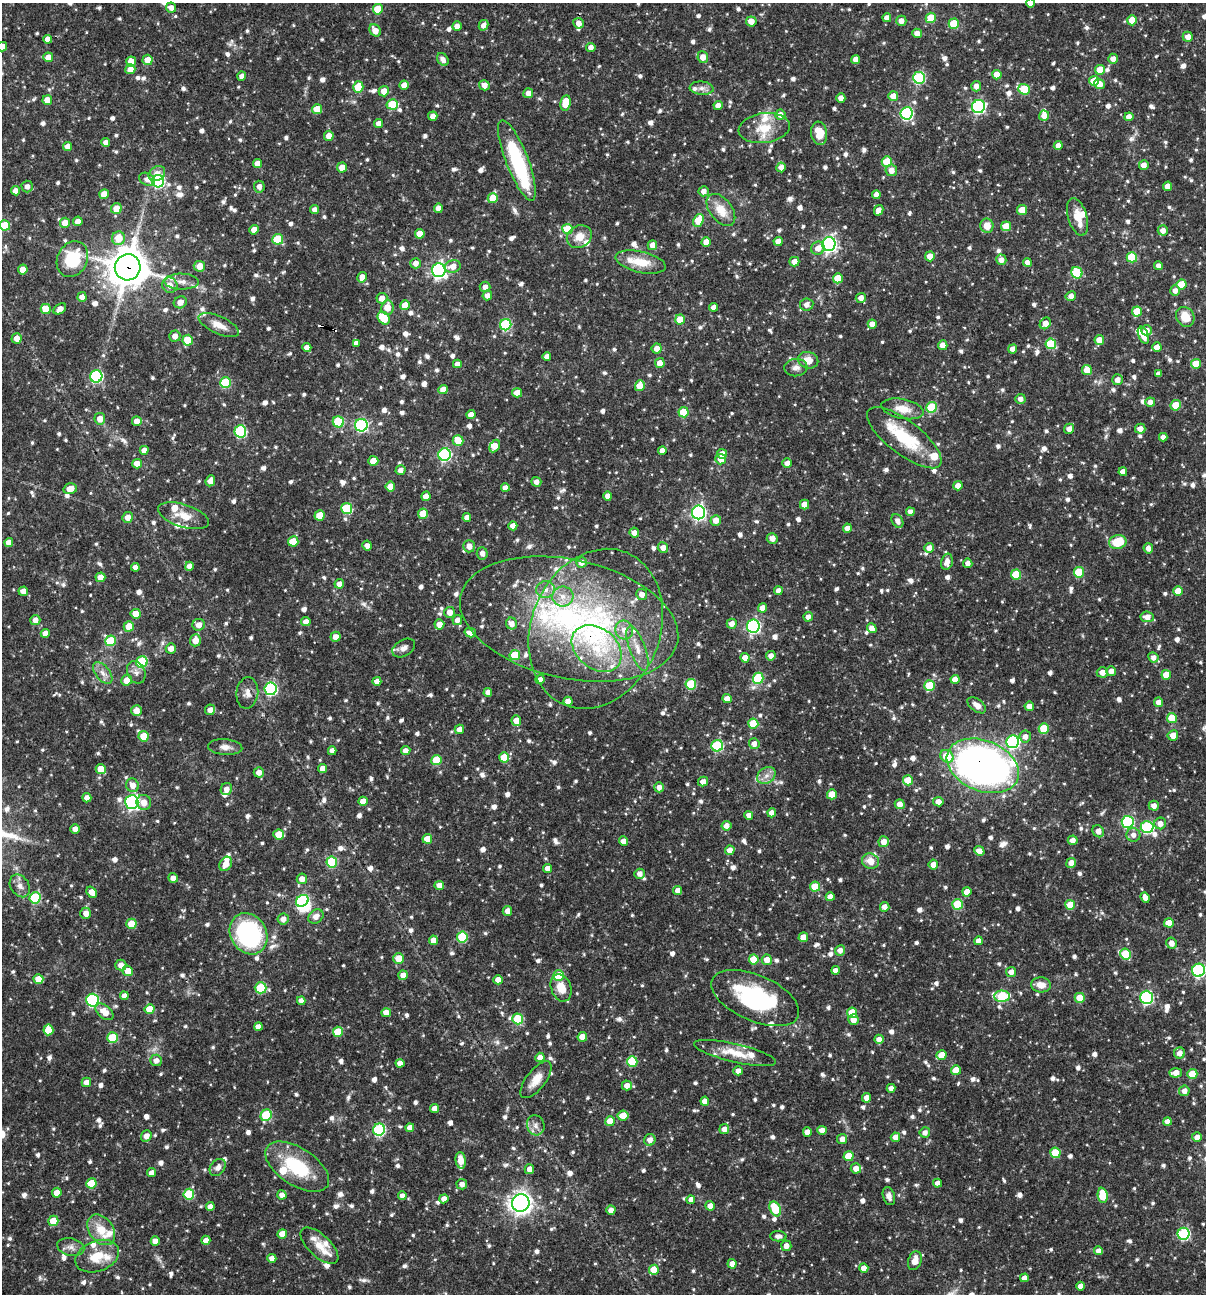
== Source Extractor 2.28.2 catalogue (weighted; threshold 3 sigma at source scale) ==
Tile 11 of 4 x 4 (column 3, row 3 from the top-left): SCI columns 2656-3859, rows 1293-2584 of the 5187 x 5168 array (HDU 1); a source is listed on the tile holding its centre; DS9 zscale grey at full resolution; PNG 1208 x 1296 px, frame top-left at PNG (2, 3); each listed source drawn as its Kron ellipse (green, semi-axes under 4 px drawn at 4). Shown black and unused: <1% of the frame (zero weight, under 3 of 4 exposures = <1% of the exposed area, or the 3 px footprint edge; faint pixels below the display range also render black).
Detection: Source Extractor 2.28.2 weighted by HDU 2 'WHT'; one run over the whole footprint, this tile lists its part. Background 0.064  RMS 0.0036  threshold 0.0161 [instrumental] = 3 sigma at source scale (4.5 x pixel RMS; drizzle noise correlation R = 1.50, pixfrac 1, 0.05/0.05 arcsec/px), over >= 5 px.
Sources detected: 1240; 3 inside a brighter object's white glare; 3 cosmic-ray / hot-pixel residue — neither listed nor drawn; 36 inside a brighter listed object's ellipse — not listed separately; of the other 1198, all 500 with FLUX_AUTO >= 1.8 (the completeness limit of this list) listed and drawn (698 fainter detections not listed), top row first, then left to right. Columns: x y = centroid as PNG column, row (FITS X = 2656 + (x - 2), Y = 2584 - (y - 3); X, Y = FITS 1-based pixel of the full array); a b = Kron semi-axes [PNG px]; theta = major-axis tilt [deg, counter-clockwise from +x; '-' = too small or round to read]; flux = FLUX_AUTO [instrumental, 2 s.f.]
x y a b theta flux
1030 3 4 4 - 2.2
171 7 5 5 - 2.1
378 9 5 5 - 9.1
887 18 4 4 - 2.3
931 18 5 5 - 9.6
1132 20 5 5 - 4.1
751 21 5 5 - 3.1
901 21 5 5 - 2.4
578 23 5 5 - 2.4
954 24 5 5 - 11
483 25 5 4 - 2.3
457 26 5 4 - 2.5
375 30 6 5 - 3.4
917 33 5 4 - 2.5
1188 37 5 5 - 2.9
48 39 4 4 - 2.5
2 47 5 4 - 3.5
591 47 4 4 - 2
48 57 5 5 - 3.3
703 57 6 5 - 3
443 59 7 5 -54 2
856 59 4 4 - 3
1113 59 5 5 - 2.2
147 60 5 5 - 3.8
131 62 5 5 - 5.7
130 69 5 5 - 3.6
1100 70 5 5 - 7.6
997 75 5 4 - 4.5
242 76 4 4 - 2.1
919 78 6 6 - 35
1094 81 5 5 - 5.1
1099 84 5 5 - 4.4
404 85 4 4 - 2.7
484 85 5 5 - 2.6
976 86 5 5 - 2.2
358 87 5 5 - 9.4
702 88 12 6 -5 2
1024 89 6 5 - 12
384 91 5 5 - 3.6
528 93 5 5 - 2.6
893 96 5 5 - 3.6
841 98 4 4 - 2.9
47 100 5 5 - 3.9
565 103 8 5 82 6.5
392 104 5 5 - 12
718 105 4 4 - 2.1
979 106 6 6 - 58
317 109 5 5 - 7.4
907 113 6 6 - 47
780 115 5 5 - 2.5
433 116 5 4 - 1.9
1044 116 5 5 - 2.6
1129 117 4 4 - 2.9
379 123 4 4 - 2.6
764 128 26 15 8 8.5
819 133 12 8 -81 6.1
329 136 5 5 - 2.7
106 142 4 4 - 2.1
67 146 5 4 - 2.4
1058 146 4 4 - 2.4
517 160 43 11 -69 34
887 162 5 5 - 11
258 164 4 4 - 2.9
1144 165 5 4 - 2.4
342 167 5 5 - 3.4
781 167 5 4 - 2.1
891 170 6 5 - 2.7
157 174 9 7 34 2.8
147 179 8 6 -25 2.1
158 181 6 6 - 47
1168 186 4 4 - 4
27 187 6 5 - 1.8
259 187 6 5 - 2.2
15 191 4 4 - 2.6
704 191 5 5 - 2.1
104 194 5 4 - 3.2
876 195 4 4 - 2
493 198 5 5 - 6.4
438 208 4 4 - 2.5
116 209 5 5 - 4.5
314 210 4 4 - 2
721 210 18 11 -52 6.1
879 210 5 4 - 2.6
1022 210 5 5 - 6.5
1078 217 19 9 -73 5.1
698 220 6 5 - 8.1
78 221 5 5 - 2.4
65 223 5 5 - 4.6
5 225 5 5 - 9.1
987 226 7 6 - 4.2
1006 226 5 5 - 6.9
567 229 5 5 - 11
254 230 5 4 - 3.7
1163 230 5 5 - 2.3
420 234 5 4 - 4.2
579 237 13 10 30 4.4
119 238 7 6 - 6.6
278 239 5 5 - 14
778 241 4 4 - 3.2
706 242 5 4 - 3.6
829 244 7 6 - 100
652 245 5 4 - 2.4
818 248 7 6 - 2.7
930 256 5 5 - 3.6
1132 257 5 5 - 14
72 259 18 15 63 17
1001 260 5 5 - 2
641 262 25 10 -13 7.5
794 262 5 4 - 2.7
1027 262 4 4 - 1.9
416 263 5 5 - 2.2
199 266 6 5 - 3.4
453 266 8 6 16 3.1
1158 266 4 4 - 1.8
128 267 13 13 - 860
23 269 5 5 - 4.8
439 270 7 6 - 100
1077 273 6 5 - 17
362 277 5 4 - 2.7
838 278 5 5 - 8.7
182 282 17 8 0 3
1181 284 5 5 - 7.5
170 285 8 7 - 3.1
485 287 5 5 - 1.8
1175 291 5 5 - 2
487 295 5 4 - 2.1
1071 296 5 5 - 2.2
82 297 5 4 - 2.2
382 298 5 5 - 2.6
861 298 5 5 - 2.3
180 302 7 6 - 2.5
405 305 5 5 - 5.6
807 305 7 6 - 2
387 307 7 6 - 4.3
713 307 4 4 - 2.4
46 309 5 5 - 7.9
60 309 7 5 36 2.1
1137 311 5 5 - 7.5
1185 317 10 9 - 5.6
384 318 7 5 -51 10
680 320 5 5 - 6.8
1045 323 6 5 - 3.3
872 324 4 4 - 2.7
219 325 22 9 -24 4.7
506 325 6 5 - 31
1146 330 5 5 - 3.2
1143 335 9 5 -67 4
175 336 5 5 - 2.4
17 338 5 5 - 2.8
188 340 5 5 - 9.5
1099 340 5 4 - 4.3
356 343 4 4 - 1.9
1051 344 5 5 - 14
943 345 5 4 - 3.1
307 347 5 4 - 2.2
1157 347 5 4 - 2.9
657 348 5 5 - 2.6
1013 349 4 4 - 2.3
547 356 4 4 - 2.2
808 360 10 8 -16 4.2
660 363 5 5 - 3.7
457 364 4 4 - 1.9
1196 364 5 5 - 6.5
796 368 11 8 6 2.2
1087 370 5 5 - 6.1
1159 374 4 4 - 1.8
96 376 6 6 - 44
1118 380 5 5 - 2.4
225 383 5 5 - 21
640 386 5 5 - 5.3
443 390 5 4 - 3
517 393 5 4 - 3.2
1020 399 5 5 - 2
1150 402 5 4 - 2.3
1176 405 5 5 - 6.8
932 407 5 5 - 19
903 409 21 9 -11 5.4
683 412 5 5 - 12
471 415 4 4 - 2.6
100 419 6 5 - 3
137 421 5 5 - 3
338 422 6 5 - 14
361 425 6 6 - 50
1069 429 5 5 - 2.4
1140 429 5 5 - 2.2
240 431 6 6 - 31
1163 437 4 4 - 2.2
904 438 45 16 -38 19
458 440 5 5 - 6.1
495 446 7 4 61 3.6
144 450 4 4 - 2.2
662 451 4 4 - 2.1
444 454 6 6 - 49
722 454 5 5 - 3.4
721 459 5 5 - 4.2
373 461 5 5 - 5.8
787 463 5 5 - 2.6
137 464 5 4 - 3.3
400 470 5 4 - 2.1
1123 472 4 4 - 2.2
210 481 5 4 - 2.6
536 482 5 4 - 1.9
390 486 5 5 - 5.2
958 486 5 4 - 2.6
505 488 4 4 - 2.2
70 489 7 5 14 3.9
426 496 5 4 - 2.8
608 496 4 4 - 2.3
804 505 5 4 - 4
347 509 5 5 - 19
698 512 7 6 - 86
910 512 4 4 - 1.8
423 514 5 5 - 6.9
320 515 5 5 - 6.6
183 516 26 11 -17 6
128 517 5 5 - 2.9
467 518 4 4 - 2.4
716 520 5 5 - 3.2
897 521 7 5 -60 2
513 526 4 4 - 2.6
847 528 4 4 - 2
634 533 5 4 - 2
772 538 5 5 - 2.4
293 541 5 5 - 7.1
9 542 4 4 - 2.5
1118 542 9 7 12 9.6
367 546 5 4 - 1.9
469 546 6 6 - 2.7
663 548 5 5 - 2.4
929 548 5 4 - 2.2
1148 548 5 4 - 2.1
482 553 6 5 - 2.2
581 562 5 5 - 2.5
947 562 8 5 76 2.7
968 563 5 4 - 2
189 566 4 4 - 2.3
135 567 4 4 - 2.3
1079 572 5 5 - 13
1016 575 5 5 - 9.8
100 577 5 5 - 3.5
339 584 5 4 - 2.1
545 590 9 8 - 2.5
23 591 5 4 - 2.5
778 591 4 4 - 2.2
1178 591 5 5 - 4.6
642 595 5 5 - 2.2
563 597 10 10 - 3.6
763 608 5 4 - 2.9
450 612 5 5 - 3
136 614 5 5 - 5.3
808 617 5 4 - 2.1
1147 617 7 5 -8 2.9
569 619 111 59 -12 120
35 620 5 5 - 2.2
457 620 5 5 - 2
306 622 5 4 - 2.3
439 624 5 5 - 3.5
511 624 6 5 - 2.6
732 624 5 5 - 2.4
199 625 6 6 - 2.7
129 626 5 5 - 7.4
753 626 6 6 - 72
872 628 5 4 - 2.9
596 629 82 64 67 100
624 630 9 8 - 3.2
45 633 4 4 - 2.6
470 633 6 4 -14 2.5
336 637 5 5 - 2.7
195 640 6 5 - 3.5
110 641 5 5 - 12
171 648 5 5 - 2.8
404 648 12 8 29 2
597 648 28 20 -39 17
637 648 23 8 -70 4.8
515 655 5 5 - 14
771 656 5 4 - 2.3
1153 657 5 5 - 1.9
745 658 4 4 - 3.4
142 662 6 5 - 24
1111 671 5 5 - 2.5
136 672 12 9 -66 2.1
1102 672 5 5 - 2.7
103 673 13 7 -51 2.3
1166 675 5 5 - 6.4
758 678 5 5 - 19
955 679 4 4 - 2.9
127 680 5 5 - 4
540 680 4 4 - 2.2
377 681 4 4 - 2.4
691 684 5 5 - 16
929 686 5 5 - 13
270 689 6 6 - 48
488 692 4 4 - 2.2
247 693 15 11 84 2.9
727 699 4 4 - 2.5
568 701 4 4 - 2.6
1158 702 4 4 - 2.3
977 705 10 6 -38 2.9
1029 706 4 4 - 2.3
136 710 5 5 - 3
210 710 5 5 - 2
1172 718 5 5 - 8.7
516 721 5 4 - 4.4
753 724 5 5 - 9.9
1044 728 5 5 - 11
459 729 5 4 - 2.3
1173 735 5 5 - 3.1
144 736 5 5 - 7
1025 736 6 5 - 2.1
1013 742 6 6 - 47
754 744 5 5 - 2.3
717 746 6 5 - 32
225 747 17 7 -5 2.5
332 751 4 4 - 2.3
406 751 5 4 - 2.4
947 756 7 6 - 9.5
504 757 5 5 - 8.4
436 760 5 5 - 12
983 766 37 25 -22 200
323 768 4 4 - 2.7
101 769 5 5 - 5.9
259 772 5 5 - 2.2
766 776 10 7 37 2.3
908 780 5 5 - 9.6
703 782 5 4 - 2.4
132 785 7 6 - 2.8
659 787 5 4 - 2.4
226 789 6 5 - 2
832 794 5 5 - 6.2
87 798 4 4 - 2.1
363 801 4 4 - 4.2
132 802 7 6 - 75
144 802 7 7 - 3.1
938 802 5 4 - 2.6
900 804 5 5 - 2.7
1154 806 5 5 - 2.3
772 813 4 4 - 2.5
749 815 4 4 - 2.2
1128 822 6 6 - 40
1160 823 6 6 - 2.4
726 826 5 5 - 2.6
1147 827 6 6 - 34
75 829 4 4 - 2.2
1098 831 6 5 - 2.9
279 834 5 5 - 6.6
1133 835 7 7 - 2
427 839 5 5 - 5.3
1073 840 5 4 - 2.3
624 841 4 4 - 2.2
884 842 5 5 - 3
730 850 5 4 - 2.9
979 851 5 4 - 2.6
870 861 8 7 - 4.1
332 862 5 5 - 20
1071 863 5 4 - 2.6
226 864 8 6 60 3.2
933 864 5 5 - 2.5
548 868 4 4 - 2.7
640 874 5 5 - 2.1
173 878 5 4 - 2
302 879 5 5 - 2.6
439 885 5 4 - 3.1
20 886 12 9 -56 2.3
815 887 5 5 - 7.5
678 890 4 4 - 2.2
92 892 6 4 -52 3.2
967 892 4 4 - 3.4
830 897 4 4 - 2.9
1145 897 5 4 - 2.2
35 898 5 5 - 23
302 901 7 5 35 40
958 904 5 5 - 16
1070 905 5 5 - 6.6
885 907 5 4 - 2.1
507 911 5 4 - 2.3
86 913 6 5 - 2.7
316 916 8 6 34 2.3
283 919 6 5 - 2.3
1169 923 5 4 - 6.2
131 924 5 5 - 7.7
248 934 21 18 -59 54
462 937 5 5 - 19
803 937 5 4 - 4.4
433 940 4 4 - 2.8
979 941 4 4 - 2.5
1172 943 5 5 - 2.5
840 950 5 5 - 2.3
1126 954 5 5 - 13
399 958 5 5 - 6.1
754 959 5 5 - 7.3
767 960 5 5 - 3.4
121 965 5 5 - 2.3
835 970 4 4 - 2.1
1199 970 6 6 - 50
128 971 5 5 - 4
1011 972 5 5 - 2.2
403 975 5 4 - 2.5
558 976 5 5 - 10
38 979 5 5 - 4.6
498 980 4 4 - 3.3
1041 985 10 7 -6 3.6
261 988 6 5 - 19
561 988 14 10 -70 5.2
124 996 4 4 - 2.6
1002 996 8 5 -2 24
1146 997 6 6 - 41
755 998 47 23 -23 41
1080 998 5 5 - 8.1
92 1000 6 6 - 41
301 1001 4 4 - 1.9
149 1009 5 5 - 6.2
104 1012 10 6 -41 4.2
386 1013 4 4 - 3.9
852 1013 5 5 - 8.7
518 1019 5 5 - 16
854 1020 5 5 - 2.8
258 1027 4 4 - 2.5
48 1030 5 5 - 7.6
338 1032 5 5 - 10
582 1037 5 4 - 3.8
112 1038 5 5 - 16
879 1039 5 4 - 2.6
735 1053 42 9 -13 7.9
1180 1053 5 5 - 2.4
942 1055 5 4 - 5.5
540 1057 4 4 - 2.6
156 1060 6 5 - 2
632 1062 5 5 - 15
400 1063 4 4 - 2.4
956 1070 5 5 - 4.1
738 1071 4 4 - 2.2
1176 1073 6 4 3 3.8
1192 1074 5 5 - 7.6
536 1080 22 9 52 4.9
86 1082 5 4 - 2.6
627 1085 5 5 - 2.6
891 1088 4 4 - 1.9
1184 1091 5 5 - 2.4
866 1098 5 4 - 2.5
705 1101 4 4 - 3.1
435 1108 4 4 - 2.7
266 1115 6 5 - 23
623 1116 5 5 - 5
610 1121 5 5 - 6
1167 1122 4 4 - 2.3
536 1125 10 8 -75 2.1
410 1128 4 4 - 2.5
724 1129 5 5 - 2.2
379 1130 6 6 - 39
822 1130 5 4 - 2.8
807 1132 4 4 - 2.4
925 1132 5 5 - 1.9
146 1136 5 5 - 2.5
895 1137 5 4 - 3
1197 1137 5 5 - 2.4
842 1139 5 5 - 2
650 1140 6 5 - 2.5
1055 1153 5 5 - 12
849 1156 5 5 - 8.7
461 1160 8 5 -82 3.9
218 1167 9 7 51 2
297 1167 36 19 -33 20
856 1168 5 5 - 3.1
529 1169 5 5 - 2.5
152 1173 4 4 - 2.2
91 1183 5 5 - 12
937 1183 4 4 - 2.3
462 1184 5 5 - 2.3
57 1193 5 4 - 3.5
189 1194 5 5 - 19
282 1195 4 4 - 2.3
1103 1195 7 5 -84 11
402 1196 4 4 - 1.9
889 1196 9 6 -73 1.8
444 1199 4 4 - 2.3
691 1200 4 4 - 2.3
521 1203 9 8 - 230
210 1206 4 4 - 2.1
710 1206 5 4 - 2.4
775 1209 8 5 -65 11
611 1210 4 4 - 2.9
53 1221 5 5 - 6.6
101 1230 17 12 -53 7.2
282 1234 5 4 - 4.5
1184 1234 6 6 - 38
778 1236 8 5 -1 1.9
206 1240 4 4 - 3
155 1241 5 4 - 2.7
319 1246 24 11 -43 4.9
786 1246 5 5 - 2.5
71 1247 14 8 -13 2.2
1098 1251 4 4 - 2.3
97 1256 22 15 21 8.6
272 1258 4 4 - 2.3
915 1261 10 6 71 3.6
732 1264 5 4 - 2.7
864 1268 4 4 - 3.5
654 1270 5 5 - 7.2
1024 1278 4 4 - 2.2
1081 1286 4 4 - 2.4
Overlapping masked pixels (flux is a lower limit): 4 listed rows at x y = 128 267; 569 619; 596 629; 983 766
Isophote crosses this tile's border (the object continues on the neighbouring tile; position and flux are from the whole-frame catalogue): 4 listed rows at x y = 1030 3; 2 47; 5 225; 1199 970